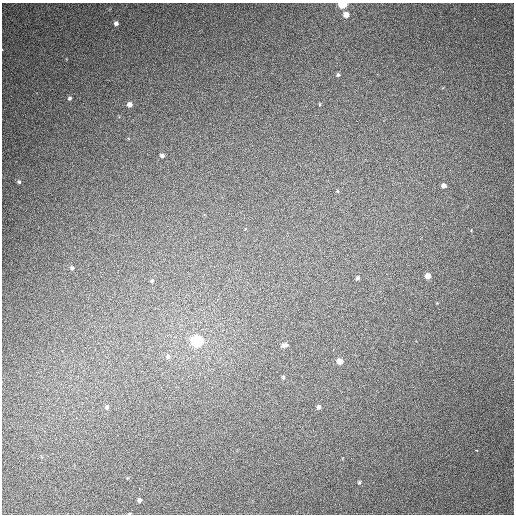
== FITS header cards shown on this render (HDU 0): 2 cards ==
NAXIS1  =                  512
NAXIS2  =                  512

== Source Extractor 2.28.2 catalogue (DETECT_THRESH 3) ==
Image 512 x 512 px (HDU 0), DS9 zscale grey, 1 PNG px = 1 image px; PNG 516 x 516 px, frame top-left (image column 1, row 512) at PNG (2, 3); no overlay
Background 423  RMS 11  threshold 33.5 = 3 sigma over >= 5 px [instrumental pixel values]
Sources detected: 26; all 26 listed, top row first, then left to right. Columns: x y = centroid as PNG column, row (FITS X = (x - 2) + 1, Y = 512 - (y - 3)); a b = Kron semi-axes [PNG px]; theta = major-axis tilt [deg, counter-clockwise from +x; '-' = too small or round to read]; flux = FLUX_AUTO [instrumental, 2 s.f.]
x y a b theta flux
343 4 5 4 - 35000
346 15 6 5 - 7800
116 23 5 4 - 2400
338 75 5 4 - 1500
70 98 4 4 - 1400
130 104 5 5 - 4000
319 104 5 3 - 600
162 155 5 4 - 2400
19 182 4 4 - 1100
444 185 5 5 - 3400
337 191 5 3 - 720
72 268 6 5 - 1700
428 276 5 4 - 6500
358 278 4 4 - 1400
152 281 4 4 - 1100
197 341 6 6 - 140000
284 345 8 5 8 2800
168 356 8 7 - 2300
340 361 5 5 - 7100
283 377 5 5 - 1100
107 407 7 5 76 2100
318 407 5 5 - 2000
476 450 3 2 - 4300
359 482 5 4 - 880
139 500 5 5 - 2200
130 513 4 2 - 550
At the frame edge (FLAGS 8, measured only in part): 2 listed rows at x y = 343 4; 130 513